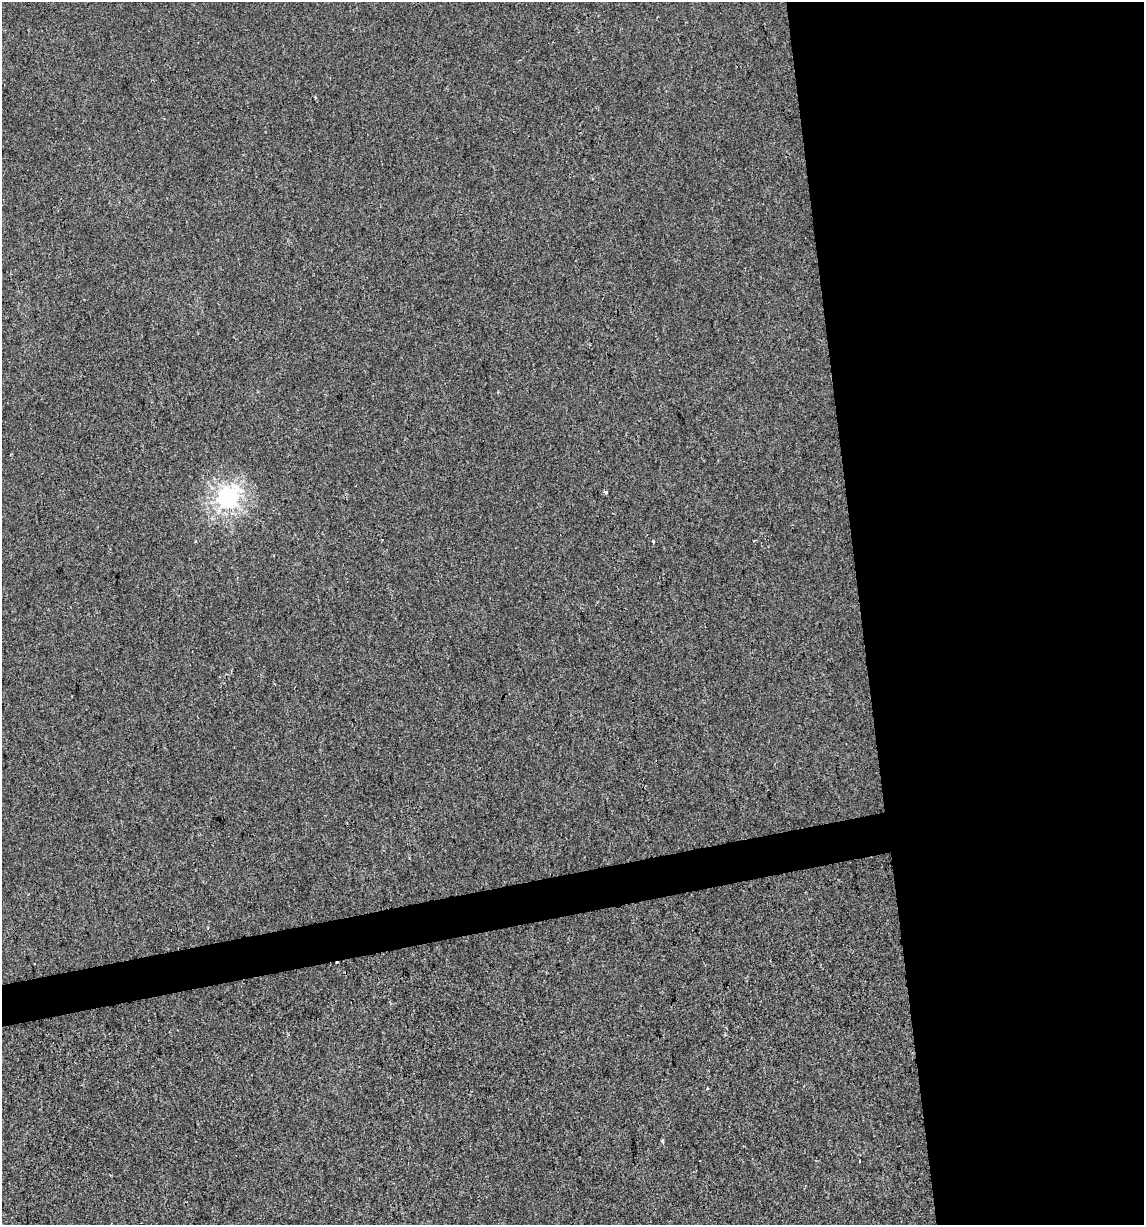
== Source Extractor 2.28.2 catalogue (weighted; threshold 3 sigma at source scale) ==
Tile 8 of 4 x 4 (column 4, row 2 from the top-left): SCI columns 3455-4596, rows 2448-3670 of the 4671 x 4894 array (HDU 1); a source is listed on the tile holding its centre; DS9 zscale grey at full resolution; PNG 1146 x 1227 px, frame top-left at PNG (2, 2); no overlay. Shown black and unused: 27% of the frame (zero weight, under 2 of 3 exposures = <1% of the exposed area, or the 3 px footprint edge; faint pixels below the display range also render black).
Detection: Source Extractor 2.28.2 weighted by HDU 2 'WHT'; one run over the whole footprint, this tile lists its part. Background -4.44e-04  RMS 0.0042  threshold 0.0188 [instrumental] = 3 sigma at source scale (4.5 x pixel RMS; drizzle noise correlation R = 1.50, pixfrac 1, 0.0396/0.0396 arcsec/px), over >= 5 px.
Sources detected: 7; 1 cosmic-ray / hot-pixel residue — not listed; the other 6 listed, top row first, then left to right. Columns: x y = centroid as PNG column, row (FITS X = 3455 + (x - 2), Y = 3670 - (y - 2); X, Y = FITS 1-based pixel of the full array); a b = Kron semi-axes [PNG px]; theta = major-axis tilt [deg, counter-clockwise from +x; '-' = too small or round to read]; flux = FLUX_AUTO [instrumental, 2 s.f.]
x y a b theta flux
606 492 3 3 - 2.6
228 498 7 7 - 200
196 541 3 3 - 1.5
653 541 3 2 - 0.99
663 1141 5 3 - 0.54
859 1162 3 3 - 1.1